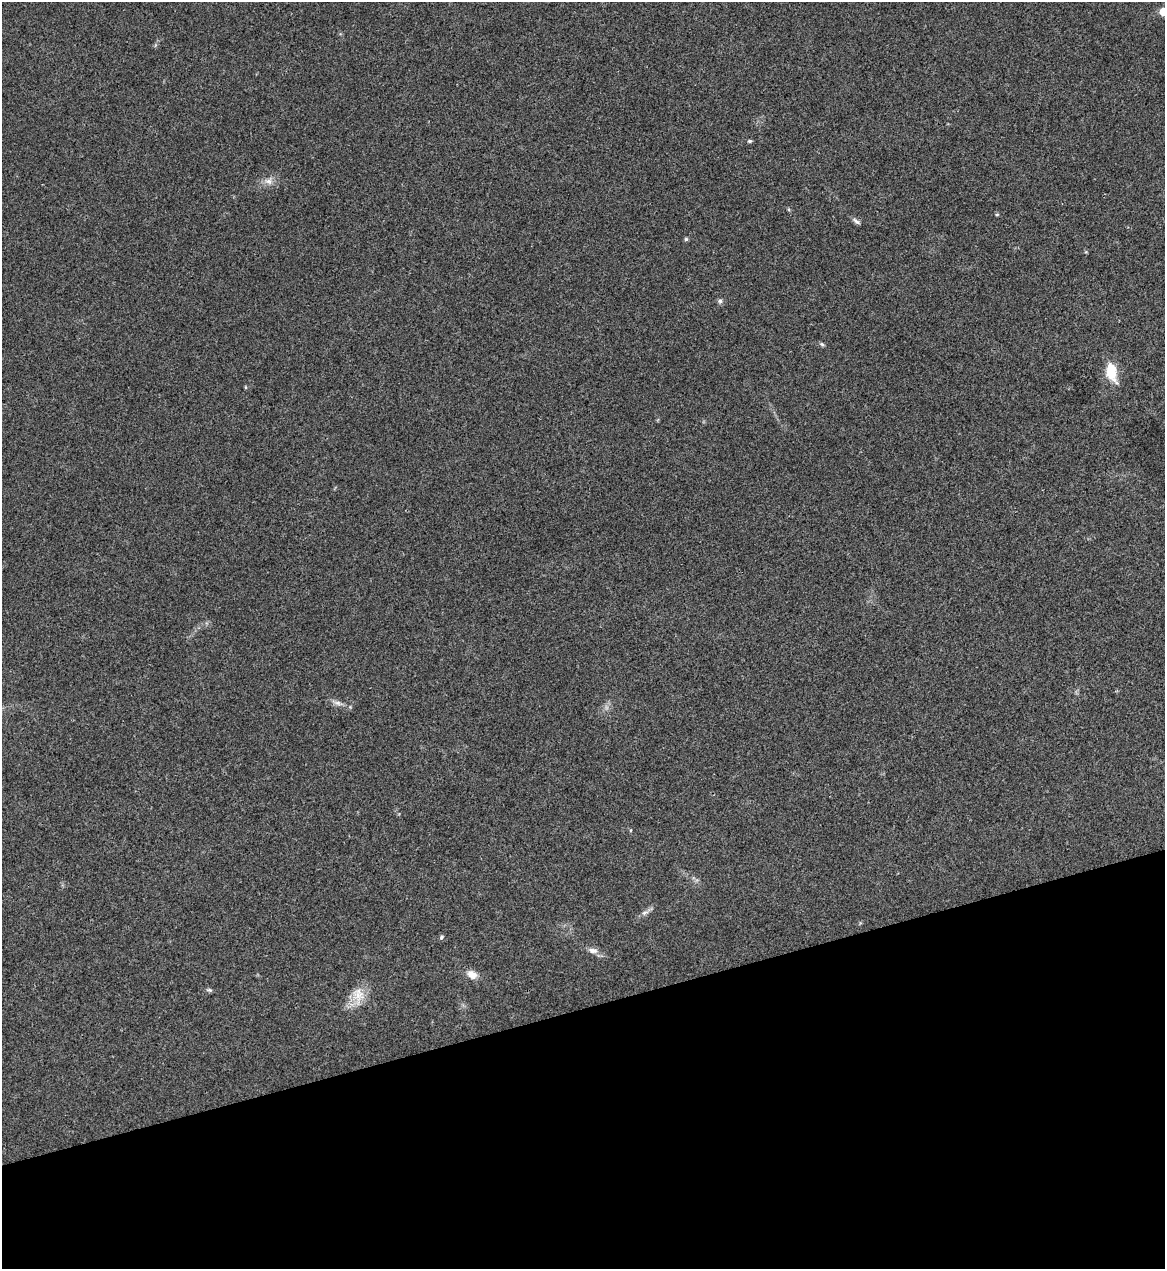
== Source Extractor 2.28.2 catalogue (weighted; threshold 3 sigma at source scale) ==
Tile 14 of 4 x 4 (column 2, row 4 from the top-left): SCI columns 1307-2469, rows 3-1269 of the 5055 x 5071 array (HDU 1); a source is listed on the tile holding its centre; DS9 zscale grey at full resolution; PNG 1167 x 1271 px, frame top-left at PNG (2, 2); no overlay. Shown black and unused: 21% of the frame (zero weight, under 3 of 4 exposures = <1% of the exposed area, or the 3 px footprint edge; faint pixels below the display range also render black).
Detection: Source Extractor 2.28.2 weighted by HDU 2 'WHT'; one run over the whole footprint, this tile lists its part. Background 0.0197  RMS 0.0042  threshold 0.0189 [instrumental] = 3 sigma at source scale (4.5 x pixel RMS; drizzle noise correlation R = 1.50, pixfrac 1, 0.05/0.05 arcsec/px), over >= 5 px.
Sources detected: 17; all 17 listed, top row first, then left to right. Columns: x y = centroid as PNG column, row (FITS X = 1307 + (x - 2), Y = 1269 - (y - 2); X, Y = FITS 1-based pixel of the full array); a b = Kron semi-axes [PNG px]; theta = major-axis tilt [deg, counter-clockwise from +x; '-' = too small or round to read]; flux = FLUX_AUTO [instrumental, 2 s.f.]
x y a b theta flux
1164 11 6 5 - 9.6
750 141 5 4 - 0.63
268 181 11 7 5 2.2
997 214 5 3 - 0.41
856 221 13 4 -40 1.1
686 239 5 5 - 0.65
720 301 7 5 89 0.91
822 344 6 5 - 0.67
1111 372 24 12 -76 9.6
338 703 9 6 -16 1.6
631 830 5 3 - 0.35
645 913 11 5 22 1.4
441 937 7 5 44 0.66
593 951 14 7 -9 2.3
472 974 13 9 -32 3.6
209 990 8 5 0 0.75
358 995 24 16 -82 7.3
Isophote crosses this tile's border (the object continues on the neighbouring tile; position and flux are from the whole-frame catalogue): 1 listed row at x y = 1164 11